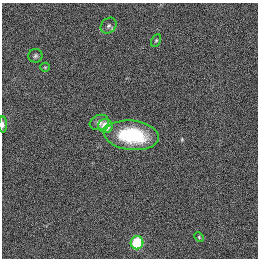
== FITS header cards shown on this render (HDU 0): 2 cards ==
NAXIS1  =                  256
NAXIS2  =                  256

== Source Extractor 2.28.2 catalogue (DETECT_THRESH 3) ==
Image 256 x 256 px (HDU 0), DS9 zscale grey, 1 PNG px = 1 image px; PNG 260 x 260 px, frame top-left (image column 1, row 256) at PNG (2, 3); each listed source drawn as its Kron ellipse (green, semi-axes under 4 px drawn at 4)
Background 1120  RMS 5.2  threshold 15.6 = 3 sigma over >= 5 px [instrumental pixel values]
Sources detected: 10; all 10 listed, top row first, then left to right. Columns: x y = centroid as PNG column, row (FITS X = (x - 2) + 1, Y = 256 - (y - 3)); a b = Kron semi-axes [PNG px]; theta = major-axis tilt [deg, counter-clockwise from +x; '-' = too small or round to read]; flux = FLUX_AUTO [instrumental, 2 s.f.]
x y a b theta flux
109 26 9 7 45 1300
156 40 7 4 62 490
35 56 7 7 - 830
45 67 5 4 - 430
99 122 10 7 20 1600
3 125 8 4 -90 970
105 126 7 7 - 6400
132 135 27 14 -6 22000
199 237 5 3 - 340
137 243 6 6 - 20000
At the frame edge (FLAGS 8, measured only in part): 1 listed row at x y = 3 125